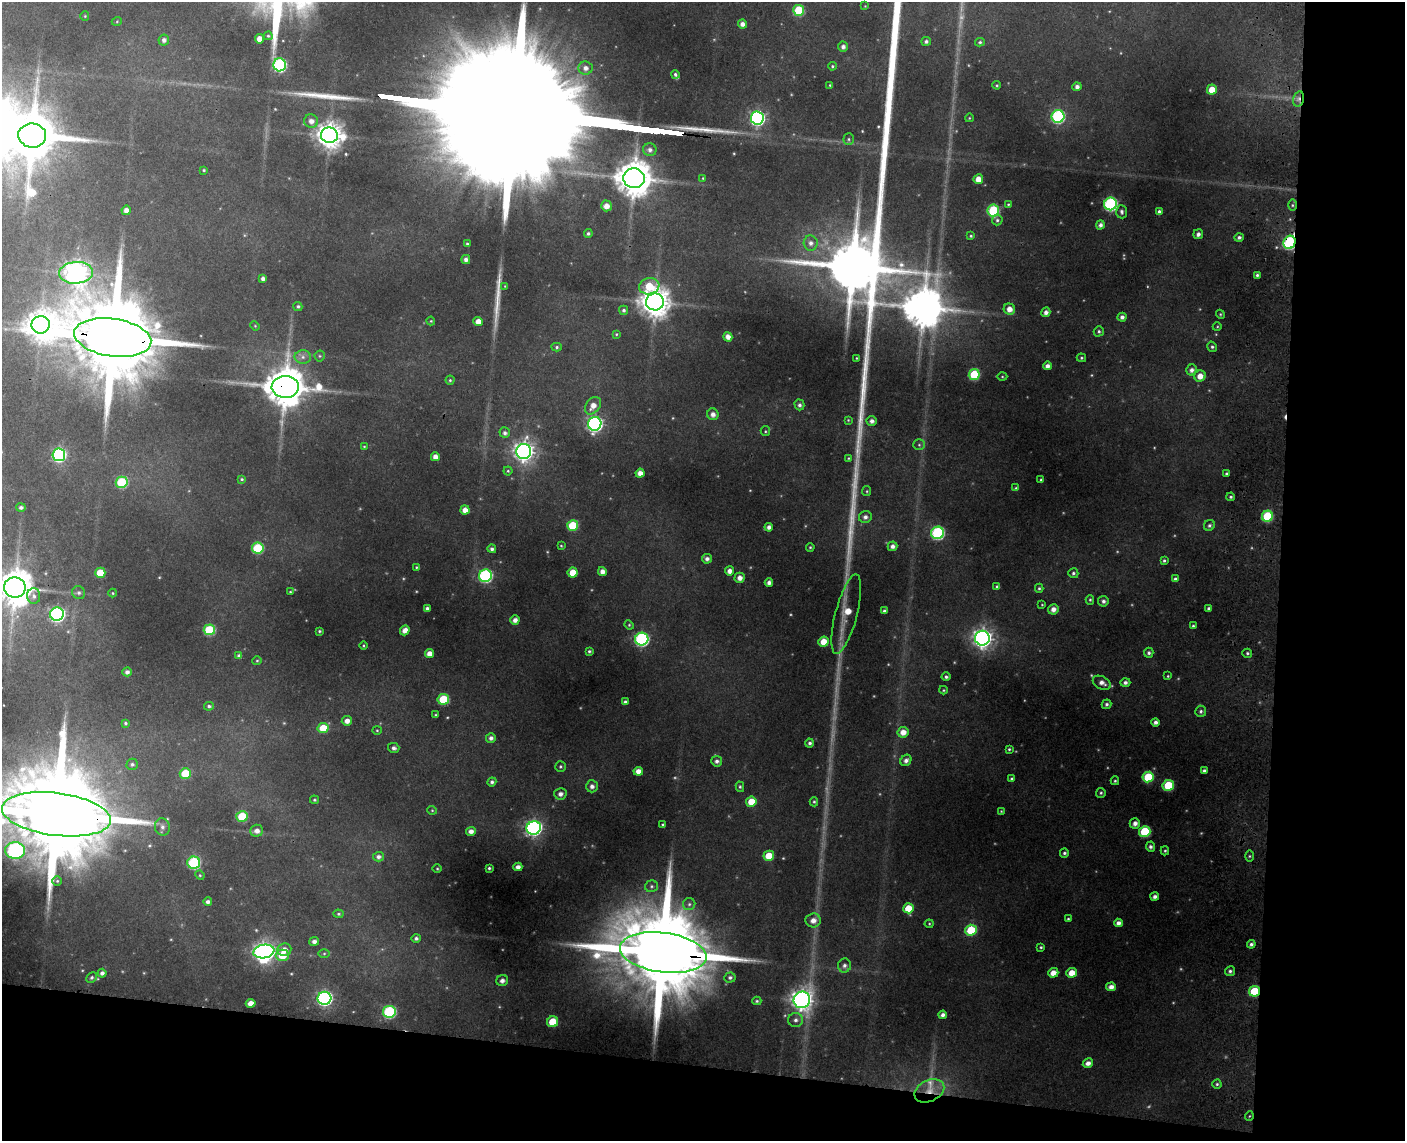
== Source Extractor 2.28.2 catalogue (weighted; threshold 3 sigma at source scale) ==
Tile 12 of 3 x 4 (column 3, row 4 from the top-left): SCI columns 3031-4433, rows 25-1163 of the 4769 x 4603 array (HDU 1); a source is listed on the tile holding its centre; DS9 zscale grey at full resolution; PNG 1407 x 1143 px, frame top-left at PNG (2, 2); each listed source drawn as its Kron ellipse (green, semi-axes under 4 px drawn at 4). Shown black and unused: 15% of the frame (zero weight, under 3 of 4 exposures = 6% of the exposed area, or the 3 px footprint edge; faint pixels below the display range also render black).
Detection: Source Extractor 2.28.2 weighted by HDU 2 'WHT'; one run over the whole footprint, this tile lists its part. Background 0.351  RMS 0.013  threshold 0.0593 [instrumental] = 3 sigma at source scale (4.5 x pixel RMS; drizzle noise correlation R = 1.50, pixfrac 1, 0.05/0.05 arcsec/px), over >= 5 px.
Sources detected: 292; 13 too faint to see at this stretch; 2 inside a brighter object's white glare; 1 cosmic-ray / hot-pixel residue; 4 long thin detections or spike segments (spike, bleed or trail) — neither listed nor drawn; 1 inside a brighter listed object's ellipse — not listed separately; the other 271 listed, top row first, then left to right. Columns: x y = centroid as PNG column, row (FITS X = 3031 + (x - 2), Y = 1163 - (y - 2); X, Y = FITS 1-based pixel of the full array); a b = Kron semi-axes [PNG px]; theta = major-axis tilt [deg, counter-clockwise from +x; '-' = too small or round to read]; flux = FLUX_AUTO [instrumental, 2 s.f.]
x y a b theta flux
865 6 4 4 - 1
799 10 5 5 - 68
85 16 4 4 - 1.3
117 21 5 3 - 1.2
742 24 4 4 - 6.6
268 36 4 4 - 1.7
259 39 4 4 - 12
164 40 6 5 - 4.4
926 41 5 4 - 3
980 42 5 4 - 2
843 47 5 5 - 4.9
280 65 6 6 - 190
832 66 4 4 - 1.7
585 68 7 6 - 7
675 74 4 4 - 2.4
830 85 3 3 - 1.4
997 85 4 3 - 1.6
1077 87 4 4 - 5.1
1212 90 5 5 - 17
1298 99 8 5 74 4.6
1058 116 6 6 - 200
757 118 6 6 - 330
969 118 4 3 - 0.93
311 121 7 6 - 8.2
32 135 14 12 -7 6000
329 135 8 8 - 1500
849 139 6 5 - 2.3
650 150 7 6 - 5.2
204 170 3 3 - 1.4
634 178 10 10 - 3300
703 178 4 4 - 1.3
978 179 5 4 - 13
1008 204 4 3 - 1.4
1110 204 6 6 - 220
1292 205 6 4 -90 1.9
606 206 5 5 - 10
126 210 4 4 - 7.6
993 211 6 5 - 110
1122 212 6 5 - 3.4
1159 212 4 4 - 3.4
997 220 5 5 - 2.6
1100 225 4 4 - 5.1
588 233 4 4 - 2.5
1198 234 5 4 - 4.2
971 236 4 3 - 1.6
1239 237 4 4 - 3.1
1289 242 7 6 - 180
811 243 7 7 - 6.1
467 244 4 3 - 1.6
466 259 4 4 - 5.3
76 273 17 11 3 1200
1257 275 3 3 - 3
263 279 4 4 - 5.2
505 286 3 3 - 0.92
649 286 10 8 10 38
655 302 9 8 - 2100
298 306 4 4 - 2.3
1009 309 6 5 - 11
624 310 4 4 - 2.6
1046 312 5 4 - 6
1220 314 4 3 - 1.4
1122 317 4 4 - 4.4
431 321 4 4 - 1.2
478 321 5 4 - 11
41 325 9 9 - 1800
255 326 5 4 - 1.2
1217 327 4 3 - 1.1
1099 331 5 5 - 2.5
616 334 4 4 - 1.3
113 337 39 19 -8 26000
728 337 5 4 - 7.3
557 347 5 4 - 2.3
1212 347 5 4 - 2.4
320 356 5 5 - 1.9
303 357 8 7 - 5.7
856 358 3 2 - 0.94
1081 358 4 4 - 1.8
1047 366 4 4 - 6.2
1191 370 6 5 - 5.3
974 374 5 5 - 74
1200 376 6 5 - 12
1002 377 5 3 - 1.3
450 380 4 4 - 1.8
285 387 13 11 -1 4200
799 405 5 5 - 3.8
593 406 10 7 53 12
713 414 6 5 - 7.1
848 420 4 3 - 1.3
872 421 5 5 - 5.4
595 424 7 6 - 380
765 431 5 4 - 1.8
505 433 5 5 - 4.1
919 445 6 5 - 2.3
364 446 4 3 - 0.91
524 451 7 7 - 810
59 455 6 6 - 230
435 457 4 4 - 9.4
848 458 4 4 - 1.2
508 471 4 4 - 1.6
640 473 4 4 - 9
1227 474 3 3 - 2.1
242 479 4 3 - 1.6
1041 480 4 3 - 2.2
122 482 6 5 - 83
1016 488 4 4 - 1.5
867 491 5 4 - 1.5
1231 497 4 4 - 2.3
21 507 5 4 - 3.3
465 510 4 4 - 10
1267 516 5 5 - 90
865 517 6 6 - 5.2
1209 525 6 5 - 3
573 526 5 5 - 59
769 527 4 4 - 5.7
938 533 6 6 - 180
561 546 4 4 - 1.2
892 546 5 5 - 5.6
810 547 4 3 - 1.6
258 548 6 5 - 90
492 549 4 4 - 3.9
707 559 5 5 - 4.7
1164 561 4 3 - 2.2
416 567 4 3 - 1.4
730 571 4 4 - 7.3
573 572 5 5 - 22
602 572 4 4 - 7.1
100 573 5 5 - 33
1073 573 5 5 - 2.8
485 576 6 6 - 210
740 578 5 5 - 7.7
1175 579 4 4 - 3.1
769 583 4 4 - 5.6
15 587 11 10 - 3500
997 587 4 4 - 3.1
1039 588 4 4 - 2
290 592 4 4 - 1.3
79 593 7 6 - 3.1
113 593 4 4 - 1.4
34 596 8 6 -87 4.6
1090 600 5 4 - 1.8
1103 601 5 5 - 4
1042 605 4 3 - 1.1
427 608 4 3 - 3.6
1209 608 3 3 - 2.2
1053 609 5 5 - 7.7
884 611 4 4 - 3
57 614 7 6 - 330
846 614 41 11 75 34
515 620 5 4 - 6.6
629 625 5 4 - 1.5
1193 626 4 3 - 1.7
209 630 5 5 - 79
405 630 5 4 - 9
319 631 3 3 - 1.6
982 638 7 7 - 740
642 639 6 6 - 240
824 642 5 5 - 18
363 645 4 2 - 1.2
589 651 4 3 - 2
1149 653 5 4 - 3.2
1247 653 5 4 - 2.4
429 654 4 4 - 10
239 656 4 4 - 4
257 661 5 4 - 1.6
127 672 4 4 - 4.2
1168 676 4 4 - 1.4
946 677 4 4 - 2.8
1125 682 5 4 - 4.1
1102 683 10 6 -27 7.1
943 690 4 4 - 1.4
443 699 6 5 - 65
625 702 4 3 - 3.1
1106 704 5 4 - 3.1
209 706 5 4 - 2.6
1201 711 5 5 - 3.1
435 715 4 4 - 1.4
347 721 5 4 - 8.4
1156 722 4 4 - 4.7
125 723 4 3 - 1.9
323 728 5 5 - 34
377 730 4 4 - 1.5
903 732 5 5 - 12
491 738 5 5 - 4.7
810 743 4 4 - 2.9
394 748 6 5 - 4.1
1009 749 4 4 - 1.8
906 760 6 5 - 5.1
717 761 5 5 - 4.1
132 764 6 6 - 2.9
560 766 5 5 - 2.2
638 771 5 4 - 9.5
1204 771 4 4 - 3.8
185 773 5 5 - 43
1148 777 5 5 - 63
1011 779 4 4 - 2.2
1115 781 4 4 - 1.8
492 782 4 4 - 3.5
1168 785 6 5 - 58
592 786 6 6 - 5.7
740 787 5 4 - 2
1101 793 5 4 - 2.1
560 794 6 5 - 5.9
314 800 4 3 - 1.8
751 802 5 5 - 24
814 802 4 4 - 1.7
432 810 4 4 - 1.4
1001 811 4 3 - 1
56 814 55 21 -7 37000
242 816 5 5 - 56
1135 823 5 5 - 6.2
663 824 3 3 - 1.4
162 827 9 7 -75 5.6
534 828 7 6 - 430
257 831 6 6 - 7.3
471 831 5 4 - 6.9
1145 831 6 5 - 68
1150 847 5 4 - 3.8
15 850 10 8 -3 220
1165 851 4 4 - 1.8
1064 853 5 4 - 2.7
769 856 5 5 - 26
1249 856 6 4 90 2
378 857 5 5 - 4.3
194 863 6 6 - 130
518 867 4 4 - 6
489 868 3 3 - 1.9
437 869 4 3 - 1.3
200 875 5 4 - 1.5
57 881 4 4 - 1.8
651 886 6 6 - 2.9
1155 897 4 4 - 4.8
208 902 4 4 - 4.1
689 904 6 6 - 3.5
908 908 5 5 - 24
338 914 5 4 - 1.7
1068 919 3 3 - 1.6
813 920 7 7 - 9.7
1118 923 4 4 - 5.8
929 924 4 4 - 1.5
971 930 6 5 - 55
416 938 4 4 - 3.3
314 941 5 4 - 5.1
1251 944 4 4 - 3.4
1041 947 4 3 - 1.8
284 950 7 6 - 11
264 952 10 6 9 750
663 952 43 20 -7 30000
324 953 6 4 1 1.6
282 955 6 5 - 28
844 965 7 6 - 4.7
1230 971 5 5 - 3
102 973 4 4 - 4.1
1053 973 5 4 - 11
1072 973 5 4 - 15
730 977 5 5 - 3.2
92 978 6 4 45 2.8
502 981 6 5 - 5.7
1111 987 5 4 - 7.8
1254 991 5 5 - 57
324 998 7 6 - 330
802 1000 8 8 - 920
757 1001 4 4 - 2
251 1003 5 4 - 11
389 1012 6 6 - 150
943 1015 4 4 - 5
796 1020 7 7 - 4.9
553 1022 5 5 - 32
1088 1063 5 4 - 6.6
1217 1084 4 4 - 2.1
929 1091 16 10 25 18
1249 1116 5 3 - 1.2
Overlapping masked pixels (flux is a lower limit): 8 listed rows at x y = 1298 99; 1289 242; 113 337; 285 387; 56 814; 663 952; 1254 991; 929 1091
Isophote crosses this tile's border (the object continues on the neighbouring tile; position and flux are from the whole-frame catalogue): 2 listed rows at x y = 15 587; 56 814
Unlisted compact peaks at least as high as the median listed source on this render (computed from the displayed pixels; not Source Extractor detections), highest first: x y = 864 378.